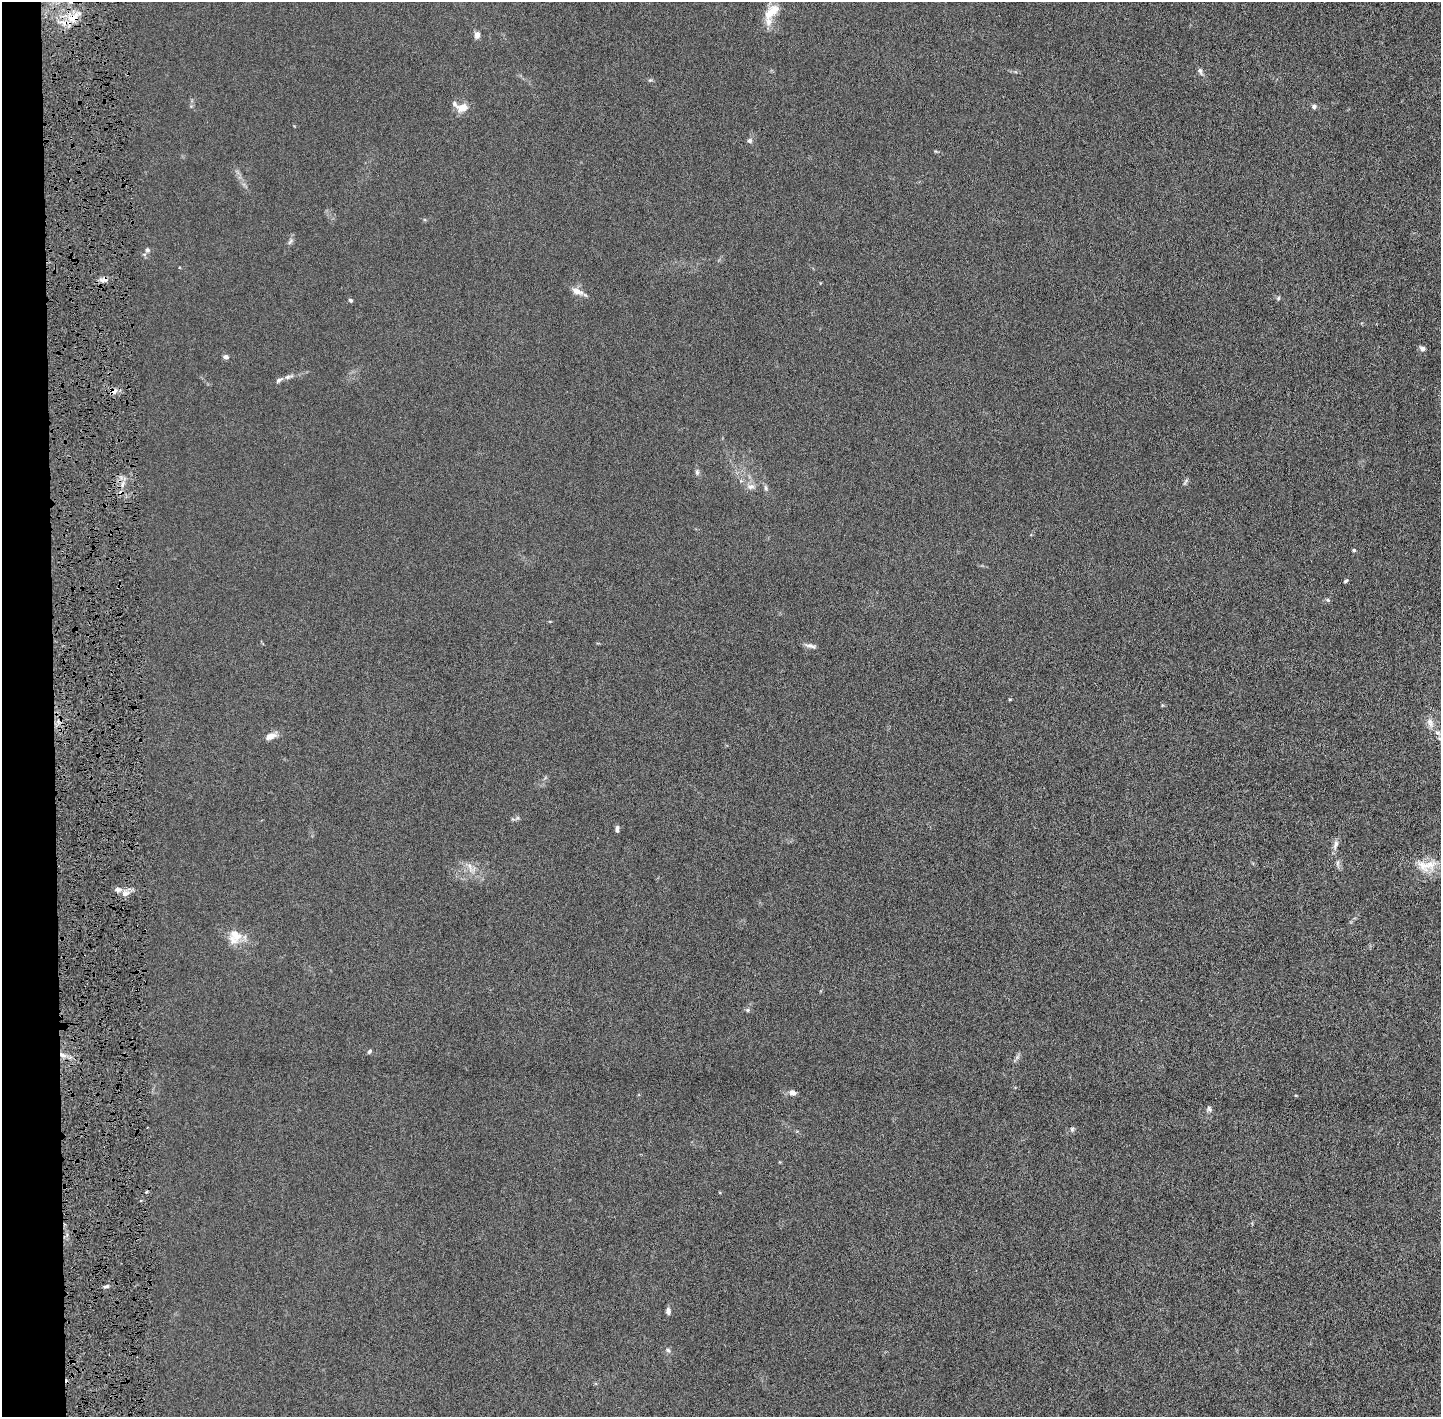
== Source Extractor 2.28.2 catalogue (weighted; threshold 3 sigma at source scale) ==
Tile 4 of 3 x 3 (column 1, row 2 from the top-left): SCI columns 31-1469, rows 1421-2835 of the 4376 x 4256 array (HDU 1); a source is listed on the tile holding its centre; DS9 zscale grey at full resolution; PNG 1443 x 1419 px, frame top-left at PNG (2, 2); no overlay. Shown black and unused: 4% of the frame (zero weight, under 4 of 8 exposures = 1% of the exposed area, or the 3 px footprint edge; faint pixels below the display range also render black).
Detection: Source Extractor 2.28.2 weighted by HDU 2 'WHT'; one run over the whole footprint, this tile lists its part. Background 0.0134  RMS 0.0044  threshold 0.0178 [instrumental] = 3 sigma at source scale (4.09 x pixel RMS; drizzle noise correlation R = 1.36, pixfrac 0.8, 0.05/0.05 arcsec/px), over >= 5 px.
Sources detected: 50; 3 cosmic-ray / hot-pixel residue — not listed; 4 inside a brighter listed object's ellipse — not listed separately; the other 43 listed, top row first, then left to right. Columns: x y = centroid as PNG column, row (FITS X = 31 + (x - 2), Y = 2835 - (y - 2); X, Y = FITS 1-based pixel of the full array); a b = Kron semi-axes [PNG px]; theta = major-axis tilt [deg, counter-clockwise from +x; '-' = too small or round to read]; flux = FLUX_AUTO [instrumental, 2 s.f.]
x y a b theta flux
772 12 23 11 44 6.7
73 18 15 10 -1 5.8
477 35 9 7 80 1.7
1200 71 11 6 -65 1.2
1314 107 7 6 - 0.9
462 108 16 11 11 3.7
749 141 7 7 - 0.87
290 241 10 4 56 0.89
147 250 7 6 - 0.93
577 291 16 8 -20 2.9
1278 298 6 5 - 0.6
351 300 5 5 - 0.67
1422 349 7 5 -12 1.4
226 357 5 5 - 1.5
288 377 13 5 14 1.5
114 391 9 7 12 2
697 472 8 5 89 0.93
1185 482 10 3 61 0.67
751 486 11 8 -4 2
766 488 8 5 -73 0.84
1354 550 4 4 - 0.65
1346 581 6 4 38 0.58
1328 600 5 4 - 0.53
810 646 16 5 -16 1.5
1010 699 4 4 - 0.39
1430 723 15 8 -66 2.4
271 736 15 7 24 2.6
617 829 8 4 -90 1.1
1335 844 14 6 71 1.8
1338 863 8 4 81 0.91
1426 865 31 15 3 8.4
470 867 15 4 -70 1.7
118 890 8 6 1 1.5
125 894 8 8 - 2
235 935 21 14 -41 6.3
748 1010 6 5 - 0.65
369 1051 5 4 - 0.72
63 1055 10 4 -27 1.8
792 1093 8 6 -18 1.9
1209 1108 8 5 -72 0.9
1072 1129 6 5 - 0.69
668 1311 9 6 -85 1.3
668 1350 6 5 - 0.76
Overlapping masked pixels (flux is a lower limit): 3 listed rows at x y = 73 18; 114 391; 63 1055
Isophote crosses this tile's border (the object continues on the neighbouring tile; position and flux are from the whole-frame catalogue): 1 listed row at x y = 772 12